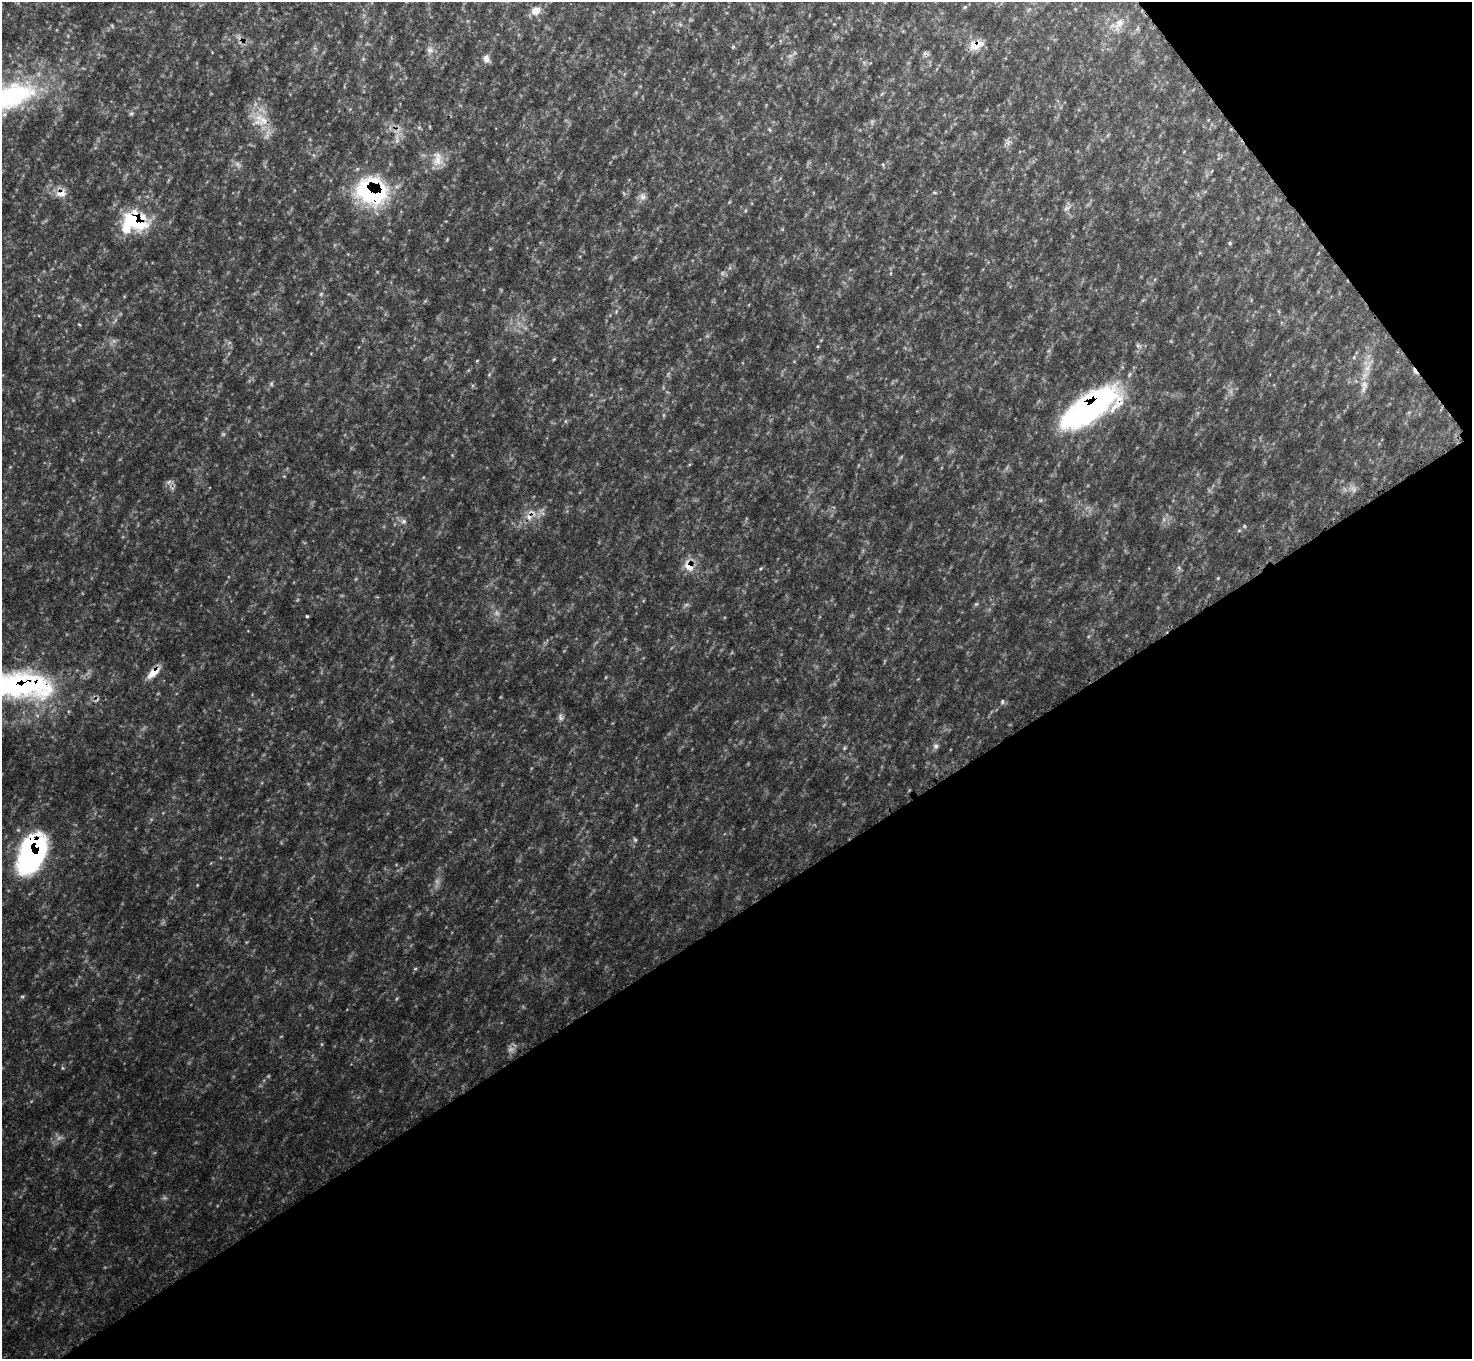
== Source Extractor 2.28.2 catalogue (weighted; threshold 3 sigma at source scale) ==
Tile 12 of 4 x 4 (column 4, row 3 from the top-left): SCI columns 4425-5894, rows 1532-2888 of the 5912 x 5912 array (HDU 1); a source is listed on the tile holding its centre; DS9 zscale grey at full resolution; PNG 1474 x 1361 px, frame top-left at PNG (2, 2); no overlay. Shown black and unused: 36% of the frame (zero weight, under 3 of 4 exposures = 1% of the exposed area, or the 3 px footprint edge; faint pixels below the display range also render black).
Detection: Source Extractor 2.28.2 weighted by HDU 2 'WHT'; one run over the whole footprint, this tile lists its part. Background 0.146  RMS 0.0053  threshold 0.0238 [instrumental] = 3 sigma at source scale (4.5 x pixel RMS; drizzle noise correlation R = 1.50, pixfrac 1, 0.05/0.05 arcsec/px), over >= 5 px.
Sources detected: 64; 15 too faint to see at this stretch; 2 cosmic-ray / hot-pixel residue — not listed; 1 inside a brighter listed object's ellipse — not listed separately; the other 46 listed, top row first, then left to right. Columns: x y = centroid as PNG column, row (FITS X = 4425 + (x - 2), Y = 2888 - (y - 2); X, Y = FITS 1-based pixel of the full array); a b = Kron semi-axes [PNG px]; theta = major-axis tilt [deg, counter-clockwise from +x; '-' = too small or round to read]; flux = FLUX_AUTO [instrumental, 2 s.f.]
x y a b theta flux
965 7 5 4 - 0.68
536 10 13 10 26 5.5
1119 24 22 10 63 5.9
112 26 6 4 -57 0.61
976 45 19 11 14 7.5
733 47 5 4 - 0.6
430 50 10 10 - 3.1
925 53 6 5 - 1.3
486 59 11 8 -78 2.9
8 97 91 34 18 110
262 120 29 15 -34 14
397 139 17 5 -85 3.3
437 159 22 13 86 7.6
883 165 6 4 -73 0.62
371 191 34 28 -21 74
934 192 7 3 -19 0.6
61 193 15 11 20 5.4
642 197 11 10 - 2.9
1067 208 12 4 30 1.7
134 221 31 24 9 41
1230 243 5 5 - 0.72
722 273 6 6 - 1.2
891 273 6 3 70 0.59
321 294 5 5 - 0.76
79 324 5 3 - 0.44
1354 357 6 3 72 0.7
554 359 5 3 - 0.47
1368 367 22 7 67 5.6
1089 408 65 25 32 130
529 517 11 7 -53 3.6
1164 519 7 4 71 1.2
403 521 7 6 - 1.6
1244 526 6 3 -71 0.59
689 566 18 12 -57 7.5
1218 578 5 4 - 0.5
307 616 3 3 - 0.95
153 673 18 8 41 7
15 685 107 34 -5 140
1002 702 7 5 89 0.93
560 717 11 6 -66 2.1
936 746 7 7 - 1.6
844 748 6 4 89 0.71
635 840 6 5 - 0.84
32 853 39 23 65 120
415 969 5 3 - 0.63
22 996 6 4 -1 0.73
Overlapping masked pixels (flux is a lower limit): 11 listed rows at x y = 976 45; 262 120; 371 191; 61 193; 134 221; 1089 408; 529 517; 689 566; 153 673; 15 685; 32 853
Isophote crosses this tile's border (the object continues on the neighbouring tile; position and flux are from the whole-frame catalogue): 2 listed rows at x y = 8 97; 15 685